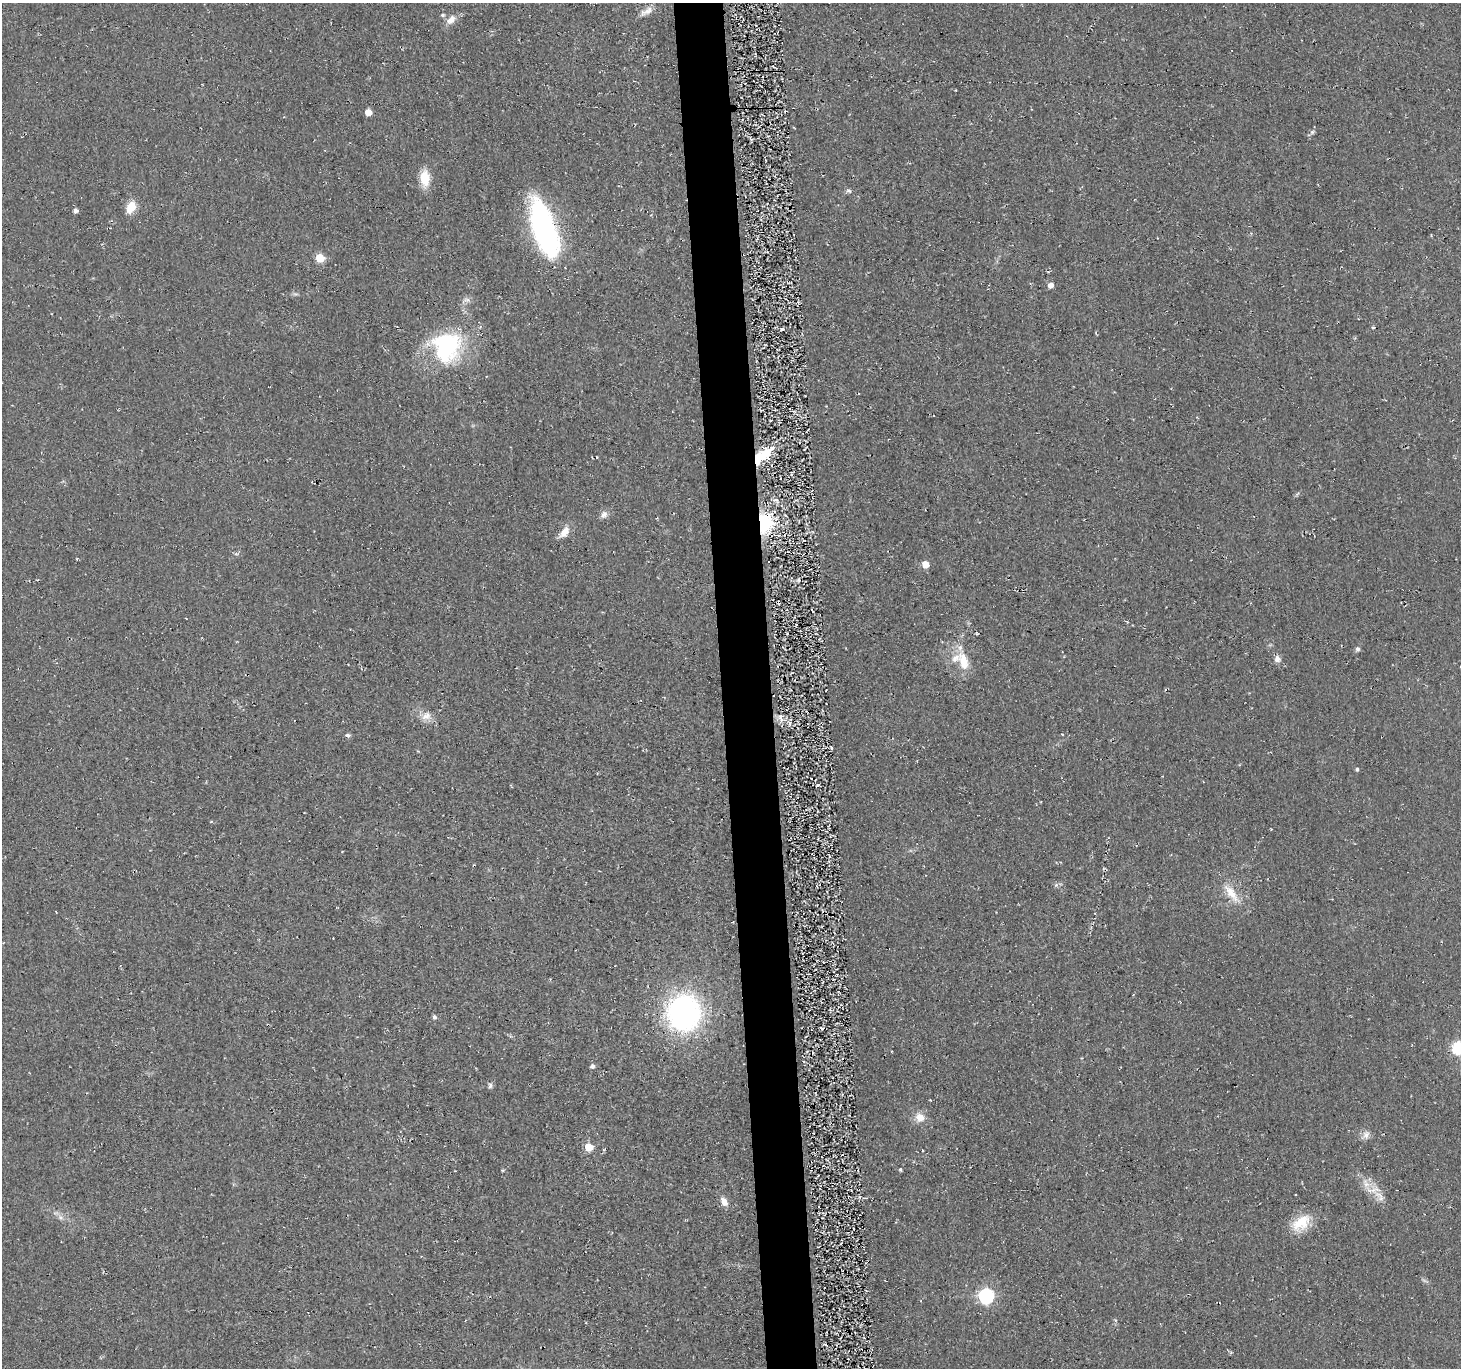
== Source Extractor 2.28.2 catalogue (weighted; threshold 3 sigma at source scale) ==
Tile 5 of 3 x 3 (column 2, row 2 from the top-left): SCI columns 1465-2923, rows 1512-2877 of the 4432 x 4382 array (HDU 1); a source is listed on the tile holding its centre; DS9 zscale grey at full resolution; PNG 1463 x 1370 px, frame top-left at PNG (2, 3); no overlay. Shown black and unused: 3% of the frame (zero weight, under 2 of 3 exposures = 3% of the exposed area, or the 3 px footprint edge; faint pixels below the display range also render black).
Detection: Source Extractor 2.28.2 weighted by HDU 2 'WHT'; one run over the whole footprint, this tile lists its part. Background 0.0522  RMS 0.012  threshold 0.0536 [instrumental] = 3 sigma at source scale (4.5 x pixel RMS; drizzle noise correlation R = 1.50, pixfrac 1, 0.05/0.05 arcsec/px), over >= 5 px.
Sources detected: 50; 3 inside a brighter listed object's ellipse — not listed separately; the other 47 listed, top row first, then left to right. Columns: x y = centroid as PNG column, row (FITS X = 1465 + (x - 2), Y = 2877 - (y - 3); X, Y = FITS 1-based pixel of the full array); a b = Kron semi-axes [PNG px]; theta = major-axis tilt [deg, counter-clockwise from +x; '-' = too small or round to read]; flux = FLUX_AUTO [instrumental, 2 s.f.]
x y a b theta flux
647 11 20 8 30 9
442 15 6 5 - 2.1
451 20 15 9 44 9.8
368 112 5 5 - 19
1312 132 7 5 46 2.6
425 178 20 11 -87 23
849 191 7 6 - 2.9
131 207 11 8 66 22
75 211 5 4 - 4.8
544 229 57 19 -72 300
320 258 5 5 - 49
1051 285 5 5 - 8
466 300 10 5 -7 4
1373 327 5 3 - 1.4
782 329 3 3 - 11
447 347 41 36 80 130
763 456 28 11 37 42
1297 494 7 4 45 1.9
604 514 11 8 61 5.6
765 523 17 13 89 78
564 532 16 9 48 12
925 564 5 5 - 18
1357 649 6 5 - 2.9
1277 659 9 8 - 5.4
964 661 25 11 -73 27
426 716 14 11 29 11
348 735 7 5 -4 2.9
831 748 3 3 - 10
1357 769 4 4 - 2.1
817 785 3 3 - 3.1
1232 894 31 11 -51 22
683 1013 28 26 -82 310
434 1017 5 4 - 3.1
822 1029 4 2 - 2
1458 1048 6 6 - 130
592 1066 7 6 - 2.7
490 1085 8 5 84 2.9
920 1117 13 12 - 12
1366 1135 15 8 44 6.8
588 1147 5 5 - 41
900 1169 4 4 - 1.9
503 1170 5 3 - 1.3
1379 1196 25 10 -51 16
724 1202 11 7 -65 9.6
60 1217 8 5 -32 4.1
1301 1223 28 16 36 31
986 1296 6 6 - 270
Overlapping masked pixels (flux is a lower limit): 2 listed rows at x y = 763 456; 765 523
Isophote crosses this tile's border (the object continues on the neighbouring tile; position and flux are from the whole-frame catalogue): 1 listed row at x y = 1458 1048